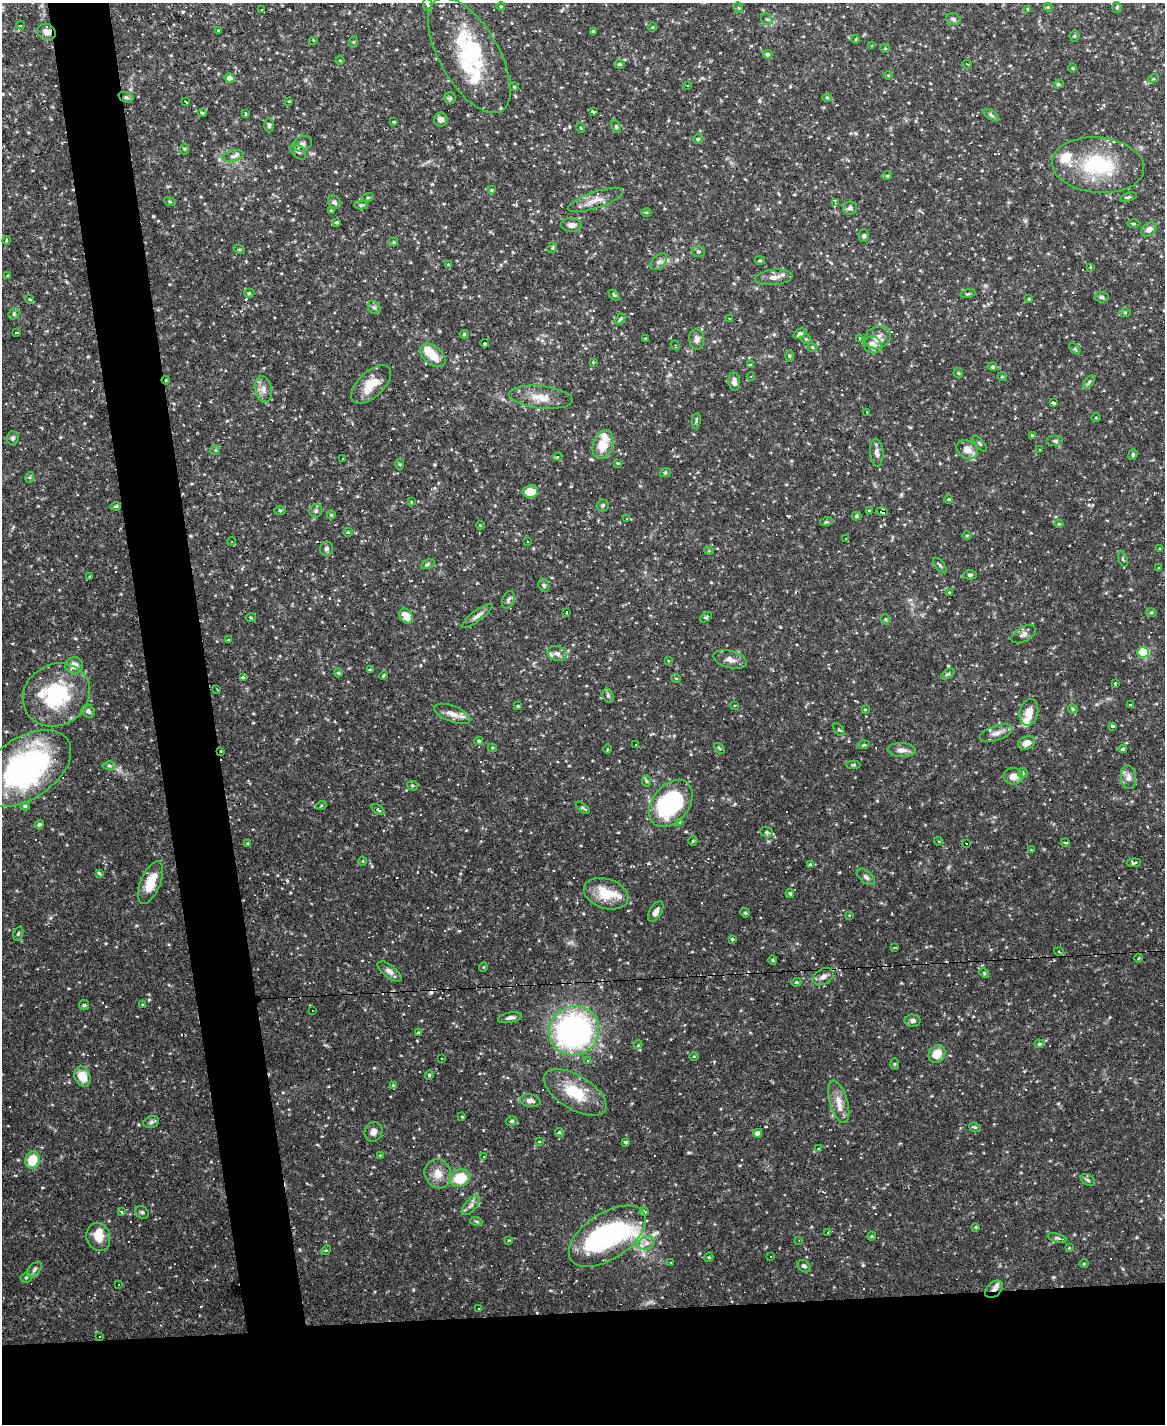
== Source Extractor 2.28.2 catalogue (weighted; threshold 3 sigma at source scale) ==
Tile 11 of 4 x 3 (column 3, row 3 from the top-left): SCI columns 2329-3491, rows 237-1658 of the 4655 x 4633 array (HDU 1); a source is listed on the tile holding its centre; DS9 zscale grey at full resolution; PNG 1167 x 1426 px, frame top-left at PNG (2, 3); each listed source drawn as its Kron ellipse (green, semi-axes under 4 px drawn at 4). Shown black and unused: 13% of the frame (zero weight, under 2 of 3 exposures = <1% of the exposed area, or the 3 px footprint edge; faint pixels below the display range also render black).
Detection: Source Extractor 2.28.2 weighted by HDU 2 'WHT'; one run over the whole footprint, this tile lists its part. Background 0.123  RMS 0.0039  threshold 0.0176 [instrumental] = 3 sigma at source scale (4.5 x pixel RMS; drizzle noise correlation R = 1.50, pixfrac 1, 0.05/0.05 arcsec/px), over >= 5 px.
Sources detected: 432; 2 inside a brighter object's white glare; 95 cosmic-ray / hot-pixel residue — neither listed nor drawn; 13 inside a brighter listed object's ellipse — not listed separately; the other 322 listed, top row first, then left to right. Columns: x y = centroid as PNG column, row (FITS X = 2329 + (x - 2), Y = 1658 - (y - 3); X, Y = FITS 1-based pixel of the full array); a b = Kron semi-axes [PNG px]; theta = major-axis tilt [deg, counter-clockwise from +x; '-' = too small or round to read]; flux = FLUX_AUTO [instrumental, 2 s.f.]
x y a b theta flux
428 5 6 4 -83 0.65
501 6 4 3 - 0.28
1048 7 4 4 - 0.35
1117 7 5 4 - 0.54
739 8 5 3 - 0.38
1028 9 3 3 - 0.33
261 10 3 3 - 6.1
767 19 6 5 - 0.77
953 19 7 5 -16 1
21 25 4 3 - 0.49
652 27 5 3 - 0.33
218 31 3 3 - 0.63
593 31 4 3 - 0.51
47 32 9 7 -30 2.8
1074 36 6 4 88 0.5
856 39 4 3 - 0.31
313 40 3 2 - 0.26
353 42 6 4 71 0.46
872 46 4 3 - 0.31
885 48 4 4 - 0.44
768 54 5 4 - 0.87
469 55 64 29 -60 31
340 60 4 3 - 0.32
620 64 5 4 - 0.61
967 64 4 2 - 0.32
1072 68 4 3 - 0.34
888 75 4 4 - 0.48
230 78 5 4 - 2.6
1153 79 5 3 - 0.42
1058 84 5 4 - 0.57
687 85 2 2 - 0.35
514 87 5 4 - 0.42
126 97 8 5 -21 0.94
450 98 6 5 - 0.7
827 98 5 3 - 0.42
289 101 4 2 - 0.28
186 102 4 2 - 0.38
593 112 4 3 - 20
202 113 4 4 - 0.48
246 114 4 3 - 0.38
991 115 9 4 -36 0.9
441 119 7 6 - 1.7
394 122 3 2 - 0.36
269 125 7 4 89 0.68
616 126 7 4 -66 0.61
581 128 5 3 - 0.29
698 139 4 4 - 0.54
302 144 10 7 26 1.4
184 149 6 4 -89 0.42
298 152 9 5 -45 1.1
233 156 10 5 13 1.3
1098 165 46 27 -6 31
887 176 5 3 - 0.41
491 190 4 3 - 0.38
368 197 6 3 19 0.46
1128 197 8 4 18 0.73
595 200 29 8 19 4.3
170 201 6 4 -20 0.48
334 202 7 6 - 0.85
835 203 4 4 - 0.44
361 205 7 4 1 0.67
850 208 7 6 - 1.4
331 210 4 3 - 0.3
646 213 5 3 - 0.42
337 222 4 4 - 0.68
1134 224 7 3 0 0.47
571 225 10 7 -2 1.9
1149 230 8 6 34 2.2
864 236 6 5 - 0.84
7 240 4 3 - 0.39
394 242 4 4 - 0.42
552 248 5 4 - 0.49
239 249 6 3 -19 0.47
698 251 7 5 -1 0.68
760 260 5 3 - 0.54
659 262 10 6 46 1.5
449 265 3 3 - 0.51
1090 267 3 3 - 0.46
8 276 3 3 - 0.39
774 277 18 7 6 2.8
249 293 5 4 - 0.64
968 294 8 3 13 0.43
614 295 6 4 -44 0.56
1102 297 7 5 -4 0.83
30 299 4 3 - 0.5
1029 299 3 3 - 0.36
374 307 7 5 -51 0.92
1125 312 6 4 1 0.46
14 314 6 5 - 0.59
620 319 6 4 44 0.53
730 319 3 2 - 0.34
16 332 3 3 - 0.85
464 334 4 4 - 0.4
800 334 7 4 28 1
645 338 3 2 - 0.29
860 338 4 4 - 0.47
878 338 13 11 17 3.5
697 339 10 7 -84 1.7
806 339 5 5 - 0.46
485 343 4 3 - 15
675 345 5 3 - 0.46
873 345 9 8 - 3.5
812 347 5 3 - 0.38
1075 349 7 3 -46 0.45
433 355 15 9 -39 6.7
789 356 6 4 -89 0.49
593 363 4 3 - 0.35
750 365 4 3 - 0.36
993 367 4 4 - 0.64
958 373 5 5 - 0.45
751 377 4 3 - 0.39
1002 377 5 3 - 0.37
166 380 4 3 - 0.31
734 382 9 5 -82 1.7
1089 382 7 4 54 0.69
371 384 25 12 43 7.4
264 389 13 8 -79 2.6
541 397 32 11 -6 6.2
1053 403 4 3 - 9.3
867 412 2 2 - 0.27
1096 418 4 3 - 0.3
696 421 8 3 80 0.68
1032 435 3 3 - 0.49
13 438 7 6 - 0.95
1055 441 8 5 0 0.9
980 444 9 3 -51 0.51
603 445 14 10 71 7.7
967 449 11 9 -29 3.6
1039 449 2 2 - 0.28
215 450 5 5 - 0.47
877 453 14 7 -86 1.9
1133 455 5 4 - 0.57
558 457 5 4 - 0.5
342 459 3 2 - 0.49
618 463 4 4 - 0.35
400 464 5 3 - 0.42
665 473 5 3 - 0.43
30 477 5 3 - 0.45
530 492 8 6 4 5.9
948 499 4 3 - 0.35
411 502 4 3 - 0.29
603 505 6 6 - 0.68
116 506 5 4 - 0.62
280 510 6 4 -1 0.44
316 511 6 6 - 0.96
869 511 3 2 - 0.67
882 512 5 3 - 73
331 515 4 4 - 0.41
856 516 5 4 - 0.5
627 519 4 3 - 0.52
826 522 6 4 18 0.55
1059 524 4 4 - 0.38
480 525 4 3 - 0.32
348 532 5 4 - 0.42
967 536 5 3 - 0.34
846 539 4 2 - 0.54
232 541 4 3 - 0.48
527 542 3 3 - 1.9
326 549 7 6 - 0.96
1160 549 4 3 - 0.39
709 551 5 3 - 0.33
1123 559 8 3 -73 0.53
428 564 7 4 27 0.59
940 566 9 3 -50 0.55
1158 568 3 2 - 0.3
970 575 7 4 1 0.65
90 577 3 2 - 0.34
544 585 7 5 -69 0.75
949 593 4 3 - 4.7
508 600 9 6 69 0.99
566 612 3 3 - 2.3
1151 613 5 3 - 0.45
406 616 8 6 -55 5
477 616 19 5 37 1.9
706 617 7 3 37 0.49
251 618 5 3 - 0.39
885 619 5 3 - 0.38
1024 634 13 7 30 1.7
228 640 3 2 - 0.34
1143 652 6 5 - 27
557 654 9 7 -22 1.7
730 659 17 8 -16 2.7
669 660 3 3 - 0.6
74 665 9 8 - 2.9
370 670 3 3 - 0.53
338 673 4 4 - 0.4
948 674 7 4 36 0.6
383 676 4 3 - 0.37
243 677 4 3 - 15
676 678 5 3 - 0.27
1115 683 3 3 - 0.3
217 689 3 2 - 0.4
56 695 35 30 31 33
608 696 7 5 -70 0.8
735 705 3 3 - 0.4
1130 705 3 2 - 0.35
518 706 4 3 - 0.29
865 709 4 4 - 0.35
1073 709 5 4 - 0.5
88 711 7 6 - 1.4
1029 712 13 9 77 4.1
452 714 19 8 -21 3.4
1113 726 3 3 - 0.85
839 730 7 4 -53 0.54
996 733 17 7 18 2.7
479 741 4 3 - 0.64
1026 743 9 6 23 2.7
635 744 3 2 - 0.26
864 745 6 3 18 0.44
492 748 4 4 - 0.41
719 748 6 3 -45 0.43
607 749 4 3 - 0.33
1123 749 4 3 - 0.76
902 750 14 7 -2 2.3
221 751 4 2 - 0.26
853 765 7 3 -1 0.52
109 766 6 4 -1 0.74
25 768 51 30 34 89
1023 773 5 4 - 0.6
1013 776 9 8 - 3.2
1128 777 12 7 -83 2.1
646 781 6 4 -88 0.59
412 786 5 5 - 0.63
671 803 26 18 52 45
25 806 5 4 - 0.63
321 806 5 3 - 0.45
583 808 8 3 -38 0.61
378 809 7 3 -36 0.66
680 822 4 4 - 0.5
39 824 4 4 - 0.85
767 832 6 5 - 0.74
693 841 5 4 - 0.44
938 841 4 3 - 0.68
1065 842 4 3 - 1.7
248 844 4 3 - 0.41
967 844 3 3 - 12
1031 850 3 3 - 0.34
363 861 4 3 - 0.28
1134 863 7 4 5 0.53
810 864 3 3 - 0.37
99 873 4 3 - 0.64
866 877 10 6 -41 1.3
151 883 22 10 67 7.5
790 893 5 3 - 0.46
606 894 23 15 -18 10
656 912 11 6 61 2.1
745 913 5 4 - 0.53
849 915 4 3 - 0.33
18 933 7 4 69 0.57
732 939 3 3 - 0.51
894 948 3 2 - 0.45
1059 952 5 3 - 0.34
1139 958 4 3 - 0.34
773 960 5 3 - 0.36
483 967 5 3 - 0.29
389 971 14 6 -38 1.9
984 973 5 4 - 0.45
823 977 11 7 29 2.1
796 982 5 4 - 0.47
84 1005 5 5 - 0.57
143 1005 3 3 - 0.73
313 1011 2 2 - 0.32
510 1018 12 5 11 1.5
913 1021 8 6 0 1.3
574 1031 25 24 - 100
418 1033 3 2 - 0.35
1039 1044 5 4 - 0.46
638 1045 4 3 - 0.79
937 1054 9 7 54 5.7
694 1056 5 3 - 0.33
441 1059 4 2 - 0.29
588 1061 4 3 - 0.43
895 1064 5 3 - 0.4
429 1075 4 4 - 0.4
82 1077 10 7 -68 5.8
393 1085 3 3 - 0.28
575 1092 35 17 -31 14
530 1101 10 6 -9 1.8
839 1102 22 9 -73 4.5
462 1117 4 3 - 0.3
512 1121 6 4 16 0.72
151 1122 8 6 19 0.91
975 1127 6 4 -20 0.5
373 1132 10 8 65 2.1
559 1132 4 4 - 0.49
758 1133 4 4 - 2.4
539 1141 4 3 - 0.34
626 1142 4 3 - 0.55
819 1149 3 3 - 0.31
380 1155 3 2 - 0.34
484 1157 2 2 - 0.28
32 1160 9 7 75 9.2
438 1174 15 13 -67 4.4
460 1178 10 8 25 10
1088 1180 8 5 -36 0.78
471 1205 12 5 48 1.6
121 1211 3 3 - 9.3
644 1211 4 3 - 11
142 1212 7 5 -36 0.77
476 1221 6 4 -18 0.46
976 1227 4 4 - 0.37
828 1232 3 3 - 0.67
607 1236 43 23 33 56
872 1236 4 4 - 0.37
98 1237 14 11 -70 5.1
1057 1238 10 4 -17 0.72
509 1240 4 3 - 0.35
799 1240 3 2 - 0.23
646 1243 8 6 22 1.8
1069 1248 3 3 - 0.29
326 1250 5 4 - 0.37
771 1256 3 2 - 0.28
709 1257 5 3 - 0.37
670 1262 2 2 - 0.3
1084 1264 5 3 - 0.32
804 1266 7 5 -40 0.9
34 1269 9 5 46 1.1
26 1278 5 5 - 0.58
119 1284 3 3 - 0.34
994 1289 10 7 43 2.1
478 1309 3 2 - 0.3
99 1337 3 3 - 1.9
Overlapping masked pixels (flux is a lower limit): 7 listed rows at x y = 47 32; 126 97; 166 380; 882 512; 221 751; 25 768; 994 1289
Unlisted compact peaks at least as high as the median listed source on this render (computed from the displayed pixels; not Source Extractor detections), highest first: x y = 153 216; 901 494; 374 1068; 287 881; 788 516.